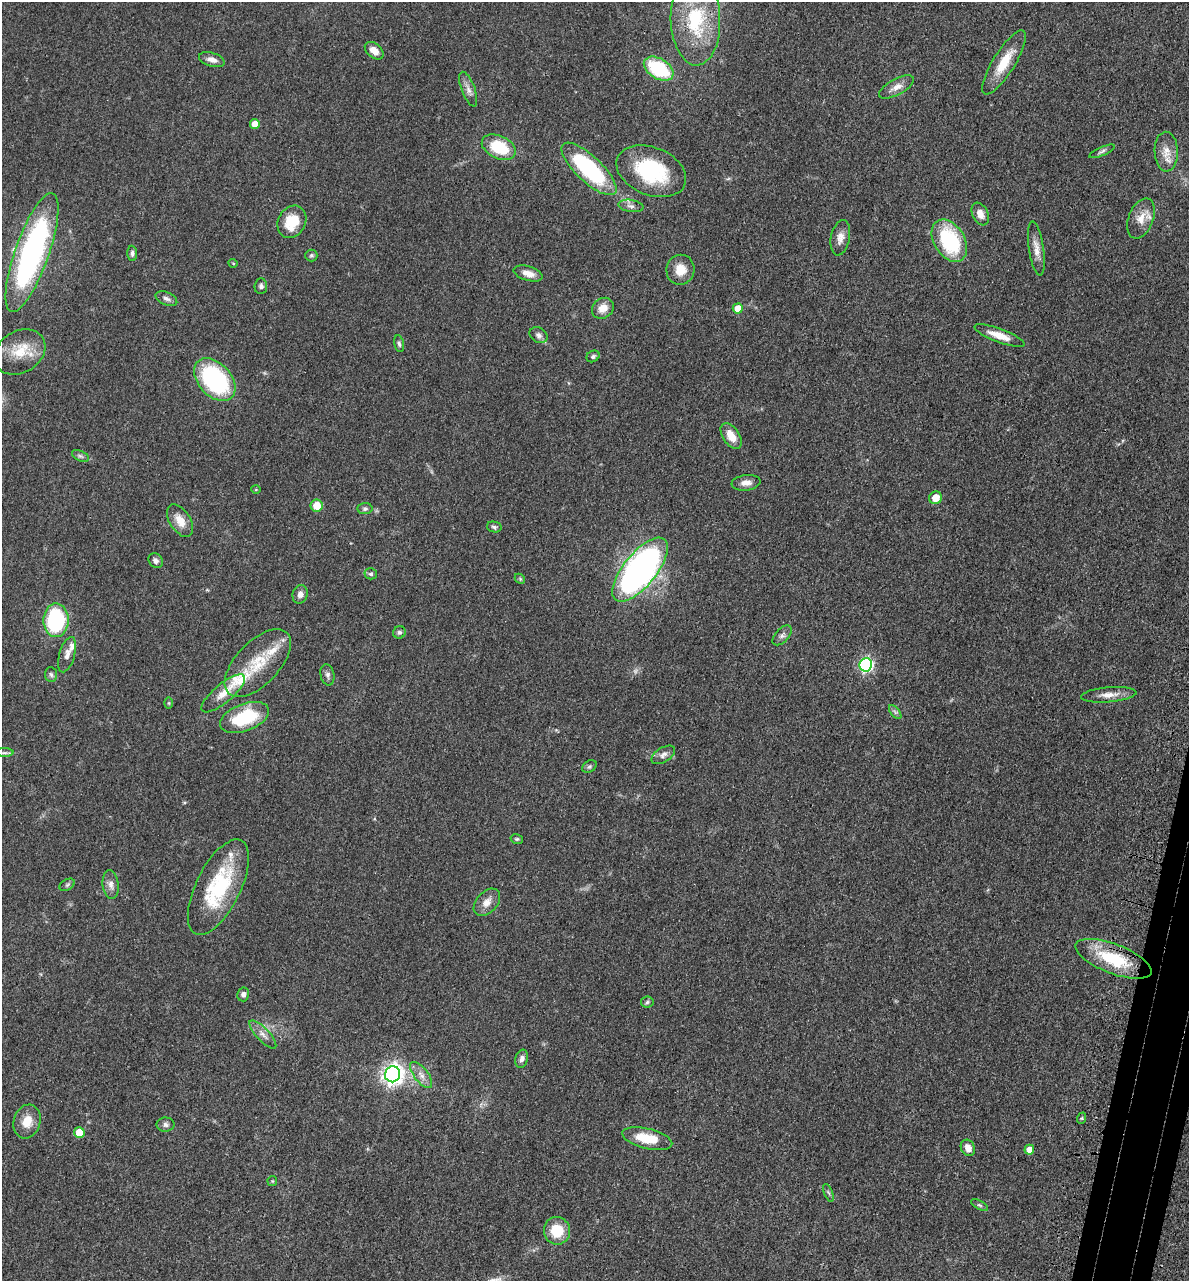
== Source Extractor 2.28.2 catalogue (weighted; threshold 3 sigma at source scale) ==
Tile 6 of 4 x 4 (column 2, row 2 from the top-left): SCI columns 1510-2696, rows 2627-3905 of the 5276 x 5252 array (HDU 1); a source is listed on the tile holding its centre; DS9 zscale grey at full resolution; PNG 1191 x 1283 px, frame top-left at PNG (2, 2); each listed source drawn as its Kron ellipse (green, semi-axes under 4 px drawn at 4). Shown black and unused: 2% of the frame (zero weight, under 3 of 4 exposures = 6% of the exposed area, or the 3 px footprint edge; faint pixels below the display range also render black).
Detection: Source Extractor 2.28.2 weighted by HDU 2 'WHT'; one run over the whole footprint, this tile lists its part. Background 0.0401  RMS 0.0049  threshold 0.0219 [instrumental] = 3 sigma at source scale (4.5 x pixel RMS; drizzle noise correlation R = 1.50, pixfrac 1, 0.05/0.05 arcsec/px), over >= 5 px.
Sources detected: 95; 1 too faint to see at this stretch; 1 inside a brighter object's white glare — neither listed nor drawn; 4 inside a brighter listed object's ellipse — not listed separately; the other 89 listed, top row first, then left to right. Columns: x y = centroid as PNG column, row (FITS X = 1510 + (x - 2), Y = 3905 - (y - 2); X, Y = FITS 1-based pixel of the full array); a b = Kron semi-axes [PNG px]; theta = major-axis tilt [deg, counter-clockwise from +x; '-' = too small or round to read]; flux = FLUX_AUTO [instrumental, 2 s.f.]
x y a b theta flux
695 20 46 24 -88 36
374 51 11 7 -40 4.2
212 60 13 6 -16 2.9
1004 62 37 11 58 12
659 69 16 10 -31 30
896 87 19 8 29 3.9
468 89 18 6 -70 2.9
255 124 5 5 - 5.7
499 147 18 11 -25 20
1102 151 14 4 24 1.3
1166 152 20 12 -88 6.2
589 169 36 13 -43 54
651 171 36 24 -22 37
631 206 12 6 -9 2.1
980 214 12 8 -66 4.3
1141 218 21 12 68 6.5
292 222 17 13 60 13
840 238 18 9 79 3.9
949 241 23 15 -58 40
1036 249 27 7 -81 4.6
32 252 62 17 71 120
132 253 7 5 -86 1.4
311 255 6 6 - 0.9
233 263 4 3 - 0.37
680 270 15 14 - 7.6
528 273 15 7 -17 3.9
261 286 7 6 - 1.5
166 299 11 6 -23 1.8
603 308 12 9 37 5.3
738 308 5 5 - 7.5
539 335 9 7 -34 1.7
999 336 26 7 -20 7.3
399 344 8 5 -79 1.1
20 352 27 21 32 13
593 356 7 5 30 1
215 380 25 16 -48 58
731 436 14 8 -56 6.2
81 456 9 5 -26 1.1
746 483 14 7 8 3.3
256 490 5 3 - 0.41
936 498 7 6 - 6.2
317 506 6 6 - 8
365 509 7 5 1 1
180 521 18 10 -57 6.3
494 527 7 5 -12 1
156 561 8 6 -49 1.7
640 570 39 16 51 200
371 574 6 5 - 1.1
520 579 6 4 -45 0.63
300 594 9 7 73 2.5
56 620 17 12 -89 47
399 632 6 6 - 1.1
782 635 12 6 47 1.8
67 655 18 7 74 3.1
258 663 42 21 46 20
866 665 7 6 - 87
51 675 7 6 - 1.1
327 675 11 7 -79 1.7
223 693 27 9 40 6.7
1109 695 28 7 5 4.5
169 703 6 4 -90 0.55
895 712 8 4 -53 1.1
245 717 26 13 21 26
4 753 9 4 0 0.95
663 755 13 7 32 2.3
589 766 8 5 34 0.97
517 839 6 5 - 0.72
111 884 14 8 -83 2.7
67 885 8 5 30 0.99
218 887 52 22 64 38
487 902 16 10 48 4.3
1114 959 40 14 -21 24
243 994 7 6 - 1.6
647 1002 6 5 - 0.94
263 1034 18 6 -47 3
522 1059 9 6 75 1.8
393 1074 8 7 - 260
421 1075 15 7 -52 3.5
1082 1118 6 3 71 0.54
27 1121 17 13 72 7.3
166 1125 9 7 1 1.6
79 1133 5 5 - 11
647 1139 25 10 -14 14
968 1148 8 6 -65 3.7
1029 1150 5 5 - 5.3
272 1181 5 5 - 0.53
828 1193 9 3 -69 0.74
979 1205 9 4 -27 0.85
557 1231 14 13 - 13
Overlapping masked pixels (flux is a lower limit): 1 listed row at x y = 1114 959